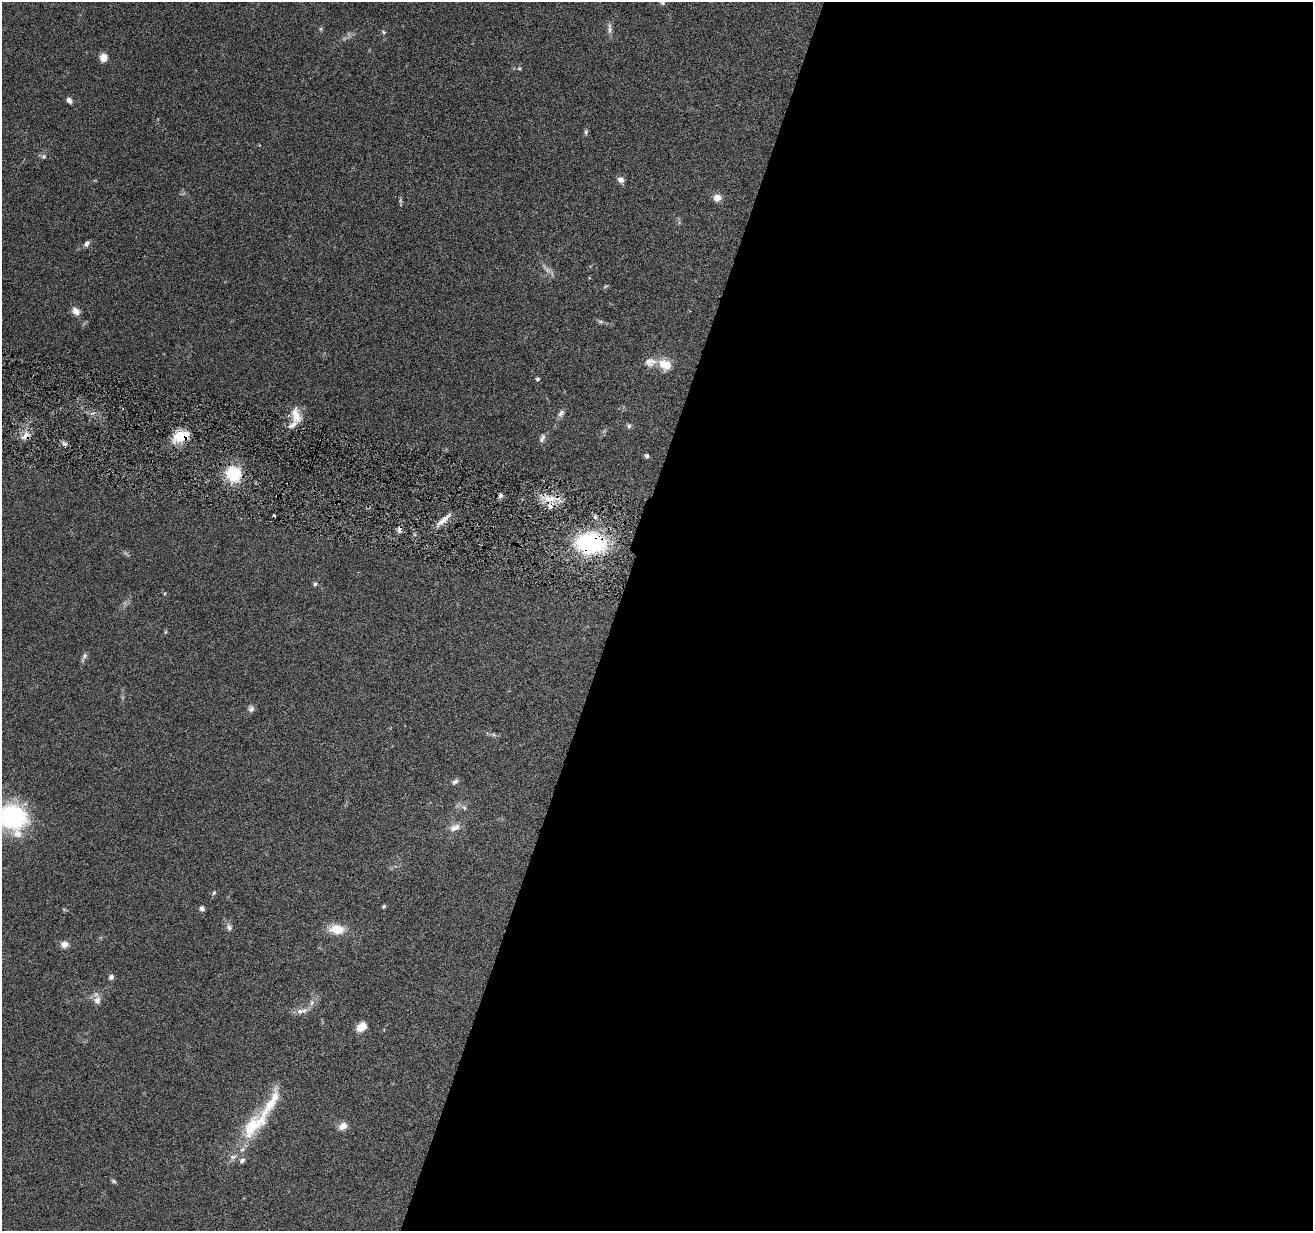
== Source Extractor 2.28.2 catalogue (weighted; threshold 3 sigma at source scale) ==
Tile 12 of 4 x 4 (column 4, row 3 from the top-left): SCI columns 3935-5245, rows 1484-2712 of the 5245 x 5297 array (HDU 1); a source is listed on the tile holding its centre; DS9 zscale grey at full resolution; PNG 1315 x 1233 px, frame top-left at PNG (2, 2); no overlay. Shown black and unused: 53% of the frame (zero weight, under 4 of 8 exposures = <1% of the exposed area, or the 3 px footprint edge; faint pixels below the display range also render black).
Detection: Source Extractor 2.28.2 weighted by HDU 2 'WHT'; one run over the whole footprint, this tile lists its part. Background 0.0614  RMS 0.0042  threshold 0.0171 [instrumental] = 3 sigma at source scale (4.09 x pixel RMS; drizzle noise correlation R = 1.36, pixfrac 0.8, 0.05/0.05 arcsec/px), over >= 5 px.
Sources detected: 62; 2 too faint to see at this stretch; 3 cosmic-ray / hot-pixel residue — not listed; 5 inside a brighter listed object's ellipse — not listed separately; the other 52 listed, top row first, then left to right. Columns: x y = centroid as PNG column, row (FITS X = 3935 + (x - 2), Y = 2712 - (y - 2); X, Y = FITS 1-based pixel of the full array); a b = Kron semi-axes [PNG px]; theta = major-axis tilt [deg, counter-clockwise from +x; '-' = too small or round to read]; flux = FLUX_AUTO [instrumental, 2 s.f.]
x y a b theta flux
662 2 7 6 - 0.85
321 29 6 4 -71 0.51
610 29 17 5 -90 1.6
384 32 6 4 -38 0.55
103 57 9 7 77 2.9
519 68 5 4 - 0.53
69 100 7 5 -57 1.4
586 132 7 5 82 0.7
44 156 6 6 - 0.83
621 180 8 6 -40 1.9
717 197 8 7 - 3.1
87 243 9 6 51 1.1
76 311 11 8 -43 2.5
600 321 7 4 -19 0.67
650 362 18 12 6 3.5
665 365 14 10 -20 6.7
538 379 4 4 - 0.72
561 413 10 6 47 1.3
296 415 22 11 -79 5.7
629 426 7 5 -76 0.76
26 436 14 8 40 2.5
181 436 18 11 23 9.7
542 438 11 6 68 1.3
647 456 6 5 - 0.76
233 474 12 12 - 19
500 495 5 5 - 1
549 499 19 9 -2 6.1
444 520 24 6 40 3.2
591 543 23 16 -1 53
315 584 5 4 - 0.8
165 632 6 4 71 0.42
84 656 8 6 55 1
251 709 8 7 - 1.2
455 782 9 6 39 1.1
464 808 7 5 -67 0.85
12 816 24 21 -20 58
455 828 15 9 21 2.8
214 893 6 4 66 0.54
384 906 5 4 - 0.54
202 908 6 5 - 1.2
229 927 10 7 -68 1.3
337 929 18 11 -6 7.1
64 944 9 8 - 2.3
111 977 6 5 - 1.2
97 1000 12 9 83 2.2
312 1003 8 6 67 1.3
301 1011 19 6 10 2.4
361 1027 10 7 39 5.4
254 1126 44 21 46 18
343 1126 10 8 35 2.8
242 1160 8 6 24 1
114 1181 7 5 -27 0.61
Overlapping masked pixels (flux is a lower limit): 5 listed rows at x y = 26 436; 181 436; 549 499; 444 520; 591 543
Isophote crosses this tile's border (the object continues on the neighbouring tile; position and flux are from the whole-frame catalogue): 2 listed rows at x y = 662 2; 12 816